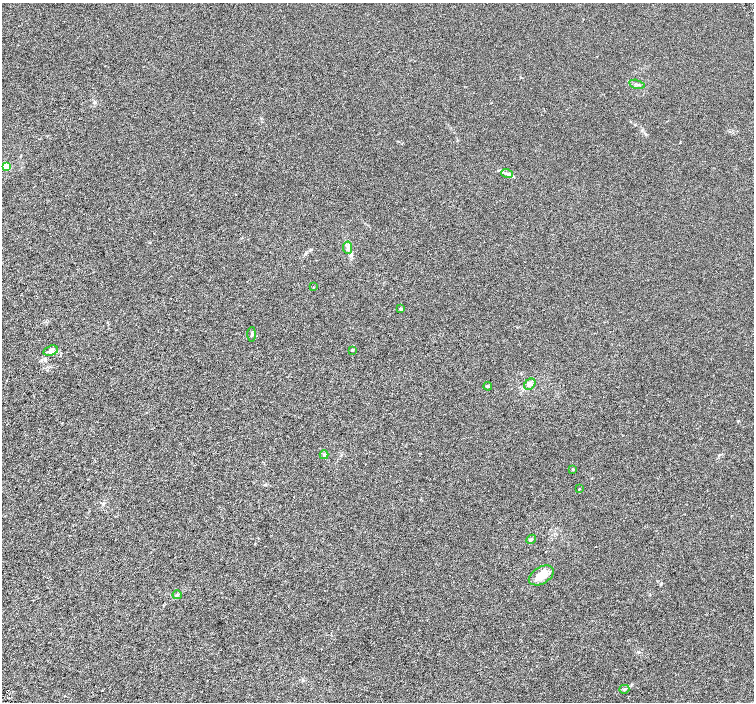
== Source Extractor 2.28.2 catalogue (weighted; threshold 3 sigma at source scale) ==
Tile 7 of 4 x 4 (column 3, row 2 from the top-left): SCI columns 3012-4514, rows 3003-4402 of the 6018 x 5941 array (HDU 1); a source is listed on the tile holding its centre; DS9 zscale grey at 2 x 2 block average (1 PNG px = mean of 2 x 2 image px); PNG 756 x 704 px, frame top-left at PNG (2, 3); each listed source drawn as its Kron ellipse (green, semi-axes under 4 px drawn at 4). Shown black and unused: <1% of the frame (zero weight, under 3 of 6 exposures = <1% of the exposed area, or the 3 px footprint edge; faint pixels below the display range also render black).
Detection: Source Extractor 2.28.2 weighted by HDU 2 'WHT'; one run over the whole footprint, this tile lists its part. Background 0.00127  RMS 0.0016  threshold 0.00662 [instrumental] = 3 sigma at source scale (4.09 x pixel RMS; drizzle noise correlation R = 1.36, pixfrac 0.8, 0.0396/0.0396 arcsec/px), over >= 5 px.
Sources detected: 20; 2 inside a brighter listed object's ellipse — not listed separately; the other 18 listed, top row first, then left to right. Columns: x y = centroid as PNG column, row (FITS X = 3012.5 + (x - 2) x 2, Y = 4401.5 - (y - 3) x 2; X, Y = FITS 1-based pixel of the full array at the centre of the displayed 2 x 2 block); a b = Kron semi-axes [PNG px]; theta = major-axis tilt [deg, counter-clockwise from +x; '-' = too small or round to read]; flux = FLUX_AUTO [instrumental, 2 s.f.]
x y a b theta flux
637 84 8 2 -13 0.59
6 167 3 3 - 13
507 173 6 3 -17 0.71
348 248 6 4 -84 1
313 287 2 2 - 0.16
401 309 4 3 - 0.38
252 334 7 3 88 0.6
352 350 3 3 - 0.43
51 351 7 5 18 1.6
530 384 6 5 - 1.1
488 386 4 3 - 0.49
324 455 4 4 - 0.56
573 469 3 2 - 0.26
579 489 2 2 - 0.18
531 539 5 3 - 0.48
541 575 13 8 30 5.5
177 595 4 3 - 0.49
624 689 5 3 - 0.42
Diffuse or blended objects may show on this block-average render without a row.